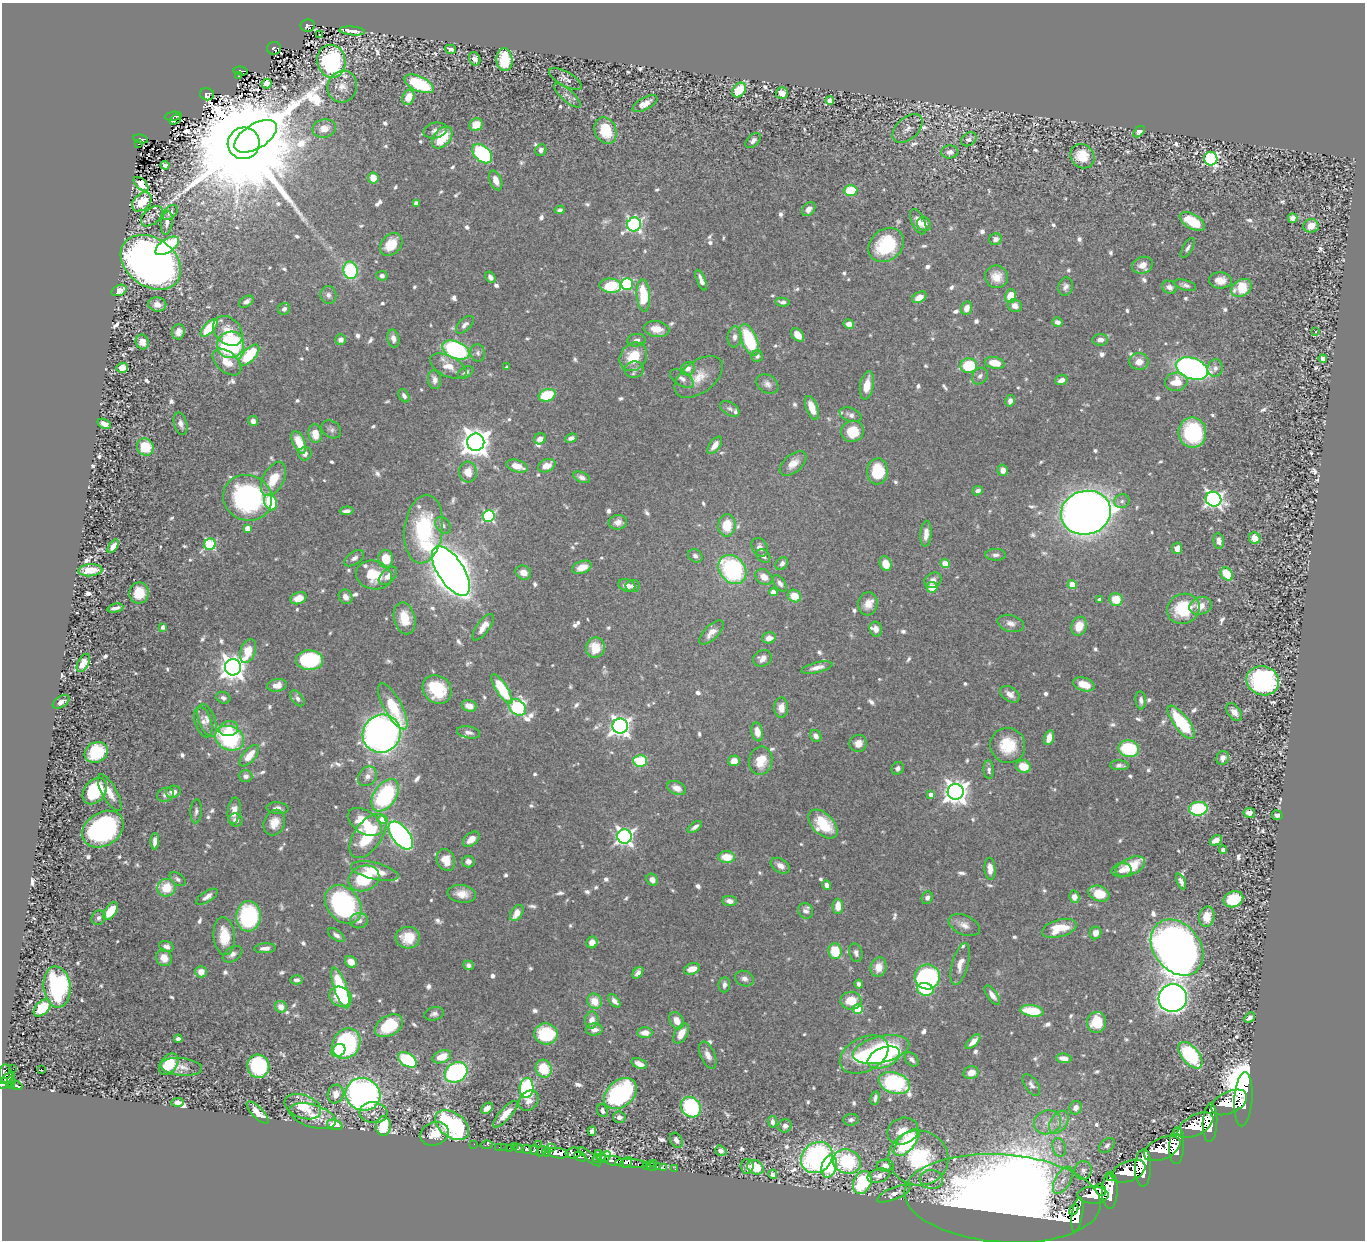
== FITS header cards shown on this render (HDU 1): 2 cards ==
NAXIS1  =                 1363
NAXIS2  =                 1238

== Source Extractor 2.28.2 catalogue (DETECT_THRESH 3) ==
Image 1363 x 1238 px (HDU 1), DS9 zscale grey, 1 PNG px = 1 image px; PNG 1367 x 1242 px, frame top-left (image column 1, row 1238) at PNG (2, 3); each listed source drawn as its Kron ellipse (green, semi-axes under 4 px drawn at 4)
Background 1.26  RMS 0.02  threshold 0.0613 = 3 sigma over >= 5 px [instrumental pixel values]
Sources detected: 921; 3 with non-positive FLUX_AUTO (blend fragments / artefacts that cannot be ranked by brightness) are neither listed nor drawn; of the other 918, the 500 brightest by FLUX_AUTO listed and drawn (418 fainter detections omitted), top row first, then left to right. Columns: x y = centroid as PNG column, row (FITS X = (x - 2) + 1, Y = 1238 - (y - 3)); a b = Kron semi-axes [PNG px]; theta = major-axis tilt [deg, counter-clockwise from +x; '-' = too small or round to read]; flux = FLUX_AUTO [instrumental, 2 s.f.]
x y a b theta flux
308 25 7 6 - 120
352 31 13 3 -5 7.6
319 35 3 2 - 5.5
274 48 7 6 - 130
451 49 5 4 - 5.4
475 59 7 5 -62 7.8
504 60 11 8 -86 68
331 61 16 14 -80 260
241 71 7 4 -9 92
239 76 3 2 - 11
565 79 18 7 -29 7.5
267 84 5 5 - 5
419 84 16 7 -25 100
342 86 16 14 67 18
739 90 8 6 48 42
782 93 6 6 - 10
207 94 7 6 - 150
567 95 17 6 -41 7.5
408 97 8 5 69 22
830 101 4 4 - 17
645 104 14 6 28 14
173 116 8 4 7 120
175 119 6 2 36 21
476 125 7 6 - 27
324 128 12 9 12 19
907 129 18 11 42 10
435 130 12 7 13 7.5
606 131 13 10 -70 57
1139 132 7 4 45 6.1
256 136 24 12 32 2200
442 138 13 8 51 48
141 139 7 4 -12 90
969 139 8 6 38 6.1
753 141 9 5 46 5.6
244 143 16 16 - 75000
139 144 3 2 - 5.3
541 150 6 5 - 5.2
950 152 8 6 4 7.8
482 154 11 7 -43 190
1082 156 13 11 -44 36
1211 159 7 6 - 250
165 165 4 4 - 4.8
373 178 5 5 - 18
496 180 10 6 -69 13
141 184 9 5 -44 6.4
851 191 7 5 3 56
142 202 11 7 43 23
416 203 4 4 - 9.9
809 209 8 5 51 8.5
560 210 5 4 - 4.8
170 212 9 6 45 5.7
152 216 12 8 41 5.5
1293 218 5 4 - 8.9
1192 221 14 7 -31 43
918 222 13 6 -67 12
167 223 12 6 82 8
634 224 7 6 - 370
924 224 7 6 - 8.4
1311 226 7 6 - 18
995 239 6 6 - 7.1
391 244 13 9 47 35
886 245 19 15 40 83
167 246 13 6 34 130
1188 248 11 5 60 4.9
151 262 33 24 -36 1500
1142 265 11 8 19 12
350 270 8 7 - 150
382 276 5 5 - 5.6
490 277 6 4 -56 5.8
997 277 11 11 - 18
701 280 11 4 -68 8.2
1220 280 11 8 -2 15
627 284 6 6 - 140
1185 285 11 5 -16 5.2
610 286 11 7 -5 65
1065 287 9 7 77 6.1
1169 287 8 6 -27 7.4
1242 288 11 8 30 47
119 290 8 5 23 11
328 295 9 8 - 6
643 295 16 6 -86 68
1010 296 7 5 76 27
919 297 8 5 29 15
246 302 8 5 33 6.3
782 302 7 4 -6 4.8
157 304 9 7 -9 11
1015 306 7 6 - 10
966 308 7 5 71 12
284 309 6 5 - 5.8
1057 322 5 4 - 7
849 324 5 4 - 13
465 325 11 6 44 5.6
209 328 11 5 46 74
657 329 13 8 -10 19
228 331 17 12 -47 26
178 332 7 6 - 11
1316 332 3 3 - 5.2
798 335 7 5 -51 16
735 337 10 7 84 7.7
393 338 9 6 -78 8.7
341 340 5 5 - 8.1
636 340 9 6 6 6.2
749 340 17 7 -67 100
1100 340 8 5 5 9.1
142 342 7 6 - 10
230 345 14 13 - 210
456 350 14 8 -22 230
478 353 9 7 -80 5.1
249 355 13 6 47 92
757 356 6 5 - 5
633 357 15 12 50 42
1323 359 4 4 - 19
227 362 17 10 -41 26
1139 362 9 8 - 15
995 363 10 5 -11 29
448 366 20 10 -27 21
969 366 8 7 - 66
507 367 4 4 - 4.9
122 368 6 5 - 18
1215 368 9 7 77 6.7
688 369 7 6 - 7.5
1192 369 17 10 -20 510
634 370 10 8 14 7.2
466 372 8 5 28 5.3
980 376 9 7 49 5.9
699 377 27 16 37 28
682 379 13 7 -33 7.1
435 380 9 6 -83 8.7
1061 380 6 4 19 9.5
1176 382 11 9 10 26
767 384 12 8 -33 7.8
867 385 14 6 80 23
547 395 8 6 18 62
404 396 7 5 -59 5.2
1010 401 6 4 77 7.4
812 408 12 5 -70 23
730 409 11 6 -32 5.3
851 415 11 6 -20 7
253 421 5 5 - 8.1
104 424 7 4 -23 10
181 424 11 6 -74 8.2
331 429 11 8 -35 5.5
852 431 11 10 - 45
1192 433 15 13 -81 150
315 434 9 6 -82 21
571 438 6 4 21 5.5
540 439 6 5 - 10
299 442 12 6 -67 33
476 442 8 8 - 1900
715 445 10 5 53 14
145 447 9 8 - 40
305 454 7 6 - 7.4
793 463 16 9 40 15
517 466 11 6 -17 22
547 466 9 6 24 16
1003 470 6 5 - 9.7
877 471 13 10 86 65
468 472 10 9 - 19
582 477 9 5 -24 5.7
273 479 18 10 62 35
978 491 5 4 - 5.5
247 498 25 22 -24 250
1213 499 8 7 - 530
1122 501 8 7 - 4.9
271 502 8 6 -67 80
347 511 7 3 5 5.6
1086 513 25 21 16 2200
489 516 6 6 - 190
618 522 9 7 6 9.6
443 525 9 7 -48 5.5
727 525 11 8 85 37
247 528 4 4 - 15
424 529 34 19 83 130
926 534 13 5 86 13
1255 538 6 5 - 24
1219 541 8 5 -80 8.7
210 544 6 5 - 130
113 546 8 4 54 7.8
760 547 10 7 -57 6.9
1177 548 6 5 - 9.5
995 555 10 6 -1 5.3
695 556 8 6 -33 5.2
763 556 7 6 - 5.1
354 558 11 6 34 6.3
386 559 9 7 -86 34
945 563 5 4 - 28
782 564 7 5 47 5.3
886 564 7 5 -67 21
582 567 10 6 19 18
732 569 16 12 -47 190
90 570 12 6 4 24
451 571 28 13 -57 2900
523 573 8 7 - 13
1227 574 7 5 -51 44
374 575 18 14 -14 49
388 576 11 6 45 11
764 577 9 7 -36 15
933 580 9 7 31 7.6
780 583 9 5 -54 5.8
1072 584 4 4 - 36
627 585 9 6 -21 7.7
633 586 7 6 - 4.9
932 587 5 5 - 24
773 592 4 4 - 17
139 593 10 9 - 36
794 596 7 6 - 23
346 597 7 6 - 9.6
298 598 8 5 20 19
1116 599 6 6 - 34
1099 600 4 4 - 5
868 604 12 9 84 15
1201 606 11 8 16 18
115 608 8 3 12 6.9
1183 609 16 15 - 79
405 618 16 10 -77 32
1011 623 13 8 -15 9.7
1079 626 10 7 70 26
163 627 4 4 - 8.4
483 627 16 6 54 15
876 629 7 6 - 8.1
711 632 15 7 44 12
769 638 7 5 15 12
595 648 10 9 - 33
248 651 12 7 71 30
762 658 10 8 26 8.7
309 660 13 10 -1 150
83 663 10 5 64 15
233 667 8 8 - 1400
817 668 16 5 13 10
1263 681 17 14 -20 280
1084 684 11 6 -17 25
277 685 10 6 11 14
437 689 15 13 -44 58
502 689 17 5 -57 76
1010 694 11 7 -32 11
223 698 7 5 -23 5.1
297 698 9 5 -52 5
1141 700 9 5 -84 5.6
61 702 9 5 34 7.4
393 706 26 9 -61 57
469 706 7 5 -17 15
517 707 10 7 -42 280
781 708 10 7 90 13
1234 712 10 6 -53 12
207 720 17 8 -69 12
203 722 16 8 -72 11
1181 722 20 7 -52 110
620 726 7 7 - 770
229 729 9 7 14 15
469 732 12 6 -10 5.5
757 732 9 5 -79 16
382 734 19 18 - 830
816 736 6 5 - 8.1
230 738 15 12 -25 160
1049 738 7 5 73 15
858 743 9 8 - 12
1008 745 18 17 - 51
1129 749 10 8 -12 110
96 752 12 10 29 79
249 756 13 6 49 23
1223 758 7 6 - 8.9
640 761 7 6 - 52
734 761 6 5 - 14
761 761 14 11 78 33
1119 765 9 5 -3 5.9
1023 767 7 6 - 31
898 768 7 5 58 5.2
989 770 9 5 -85 5.8
246 776 7 6 - 6
367 776 10 8 49 9.4
677 788 10 6 -25 11
95 791 14 10 53 89
173 792 7 6 - 10
956 792 8 8 - 1300
110 793 20 7 -61 16
165 795 8 7 - 6.4
385 795 18 11 54 160
931 795 4 4 - 12
278 808 11 6 -5 6.6
1198 809 9 7 4 140
196 811 12 5 87 5.4
234 811 13 6 82 14
1249 813 6 5 - 6.6
1277 815 5 5 - 6.5
383 819 5 4 - 40
236 820 7 6 - 8
365 822 19 11 -33 45
274 823 13 10 67 20
823 824 17 10 -44 55
695 827 8 4 35 5.7
103 829 22 16 32 310
401 835 16 8 -52 430
368 836 25 13 55 95
624 836 7 7 - 540
471 839 9 6 39 14
1216 840 6 4 29 17
155 841 8 4 87 9.7
1223 850 4 4 - 4.8
727 857 8 6 -3 28
446 860 11 9 -69 22
468 861 6 6 - 7
780 866 10 6 -31 8.6
1130 867 16 8 25 30
990 869 11 5 -85 12
1122 870 10 7 6 9.1
375 871 24 8 -13 36
364 878 16 12 22 81
178 879 9 5 -37 4.9
652 880 6 5 - 9
1181 882 8 4 -66 6.4
826 885 5 4 - 7.9
166 888 9 8 - 33
462 894 14 8 -8 17
1099 894 11 7 -21 34
207 897 12 5 33 8.4
1074 897 6 5 - 14
927 898 6 5 - 5.1
1233 899 10 7 23 75
730 901 7 5 -8 8
343 904 21 16 -50 220
838 906 7 5 -89 18
110 911 10 5 53 37
806 911 8 7 - 7.4
517 913 9 5 58 17
248 916 15 12 86 170
1207 917 10 7 78 20
98 918 7 6 - 5.9
359 921 9 7 8 8.4
964 925 16 9 -24 11
1059 928 18 8 15 40
1096 933 6 5 - 9.8
336 935 9 5 -35 5.8
224 936 19 11 -85 37
408 938 12 10 -5 32
592 942 6 5 - 12
166 946 7 5 -17 6.3
265 948 11 5 4 9.1
1177 948 31 23 -52 2200
835 951 8 6 -84 48
856 953 9 6 -74 5.6
233 954 11 6 34 6.6
164 958 8 7 - 17
351 962 6 5 - 17
960 964 21 8 74 15
468 965 5 4 - 5.3
878 967 10 8 75 18
692 969 8 5 16 16
201 972 6 5 - 16
638 973 6 4 51 6.8
927 977 12 12 - 280
744 979 9 7 -23 7.1
296 980 6 4 -2 5.6
859 984 4 4 - 5.8
724 985 8 5 83 5.3
57 987 20 13 -84 200
341 988 21 6 -71 89
925 989 8 6 -13 64
992 995 11 5 -55 10
341 997 11 9 -25 100
1173 998 14 14 - 1500
594 1001 8 7 - 25
614 1001 8 4 -51 7.5
851 1001 10 9 - 29
281 1007 6 5 - 12
42 1008 10 6 45 53
858 1009 5 4 - 57
1032 1011 11 5 -8 54
434 1014 10 6 14 5.7
1250 1018 6 4 43 5.3
592 1020 8 7 - 13
677 1021 9 6 -63 18
1096 1022 10 9 - 40
389 1026 15 10 31 68
594 1030 8 6 1 11
645 1033 7 5 0 14
681 1033 11 6 59 20
546 1034 12 10 -12 93
178 1039 4 4 - 5.5
973 1041 9 4 45 11
346 1044 16 13 60 220
881 1049 29 13 13 210
338 1051 7 6 - 29
708 1055 14 7 -67 11
864 1055 26 17 27 81
1190 1055 16 8 -49 140
442 1057 9 6 21 25
884 1057 17 10 22 81
1064 1058 8 4 -8 14
912 1059 8 5 -46 5
407 1060 10 6 -33 130
169 1064 12 8 52 43
639 1064 8 5 -20 12
258 1066 11 11 - 150
181 1067 21 8 -6 12
13 1069 2 2 - 16
544 1069 9 8 - 47
41 1070 3 2 - 37
456 1072 12 9 30 260
971 1073 8 6 12 17
6 1074 10 6 -79 460
8 1078 8 3 35 470
11 1081 5 4 - 140
3 1083 6 4 52 650
894 1083 16 10 -18 170
12 1085 4 3 - 190
1031 1085 12 6 -56 6.8
17 1086 5 3 - 220
526 1088 10 7 84 220
336 1094 9 8 - 13
363 1094 17 16 - 590
620 1094 18 13 40 240
875 1098 7 4 78 4.9
1243 1099 27 9 86 7600
529 1101 11 8 47 11
177 1102 6 4 3 5.7
1229 1102 19 10 26 7100
303 1107 19 11 -21 44
691 1107 11 9 -53 140
487 1108 6 4 40 9.8
1076 1108 7 6 - 10
602 1111 6 5 - 5
258 1113 14 5 -45 21
374 1113 14 10 -5 9.7
505 1114 17 6 48 19
313 1116 24 11 -16 26
619 1117 6 5 - 7
851 1120 8 5 5 4.9
773 1122 6 4 -81 5.5
1048 1122 14 12 21 17
1059 1122 12 8 56 12
1210 1123 19 7 87 6200
335 1125 8 5 -18 42
452 1125 19 12 -36 260
1195 1125 19 10 28 6600
383 1126 10 7 90 50
785 1126 7 6 - 6.2
592 1131 5 4 - 5.2
903 1131 16 13 21 21
1177 1131 2 2 - 3400
435 1134 14 11 21 26
676 1140 8 6 -58 7.7
906 1143 17 8 47 120
474 1144 2 2 - 12
538 1144 2 2 - 9.6
486 1145 6 3 9 17
1107 1145 9 6 40 5.3
1177 1145 18 7 87 6300
514 1146 3 2 - 83
499 1147 2 2 - 9.8
505 1147 2 2 - 14
552 1147 3 2 - 150
1059 1147 9 6 -72 6.2
510 1148 3 2 - 46
519 1149 5 3 - 270
527 1149 5 4 - 350
1162 1149 19 10 24 6300
535 1150 5 3 - 780
541 1151 6 3 50 430
721 1151 6 4 -35 5.2
547 1152 4 3 - 950
558 1153 10 5 -8 2500
573 1153 7 5 6 780
599 1154 3 3 - 140
580 1156 6 4 -29 410
590 1157 13 4 -41 1200
606 1157 6 3 50 360
817 1157 17 14 42 330
597 1158 4 3 - 120
602 1158 5 4 - 410
919 1158 30 27 -10 120
614 1161 10 5 -11 1800
626 1162 6 4 35 1200
847 1162 14 12 -19 160
631 1163 16 4 -4 780
654 1163 3 2 - 78
647 1166 3 3 - 46
747 1166 7 6 - 5.7
829 1166 11 7 73 66
885 1166 8 6 -2 11
652 1167 5 2 - 18
657 1167 3 2 - 34
755 1167 9 6 -28 46
664 1168 3 2 - 20
1143 1168 19 8 88 6800
675 1169 3 2 - 17
1083 1170 9 8 - 7.7
1129 1171 18 10 23 6400
773 1174 5 4 - 5.8
879 1176 11 6 16 11
1110 1177 2 2 - 2600
931 1179 12 9 -5 10
1063 1180 15 7 61 11
862 1183 12 8 65 100
1101 1190 6 5 - 1100
1110 1190 18 8 89 6700
894 1194 18 6 23 9.2
1093 1195 15 8 1 5100
1002 1198 98 44 -4 1300
1074 1210 6 3 60 990
1077 1214 17 5 81 4600
At the frame edge (FLAGS 8, measured only in part): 1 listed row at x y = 3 1083
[418 fainter detections neither listed nor drawn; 3 non-positive-flux detections neither listed nor drawn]